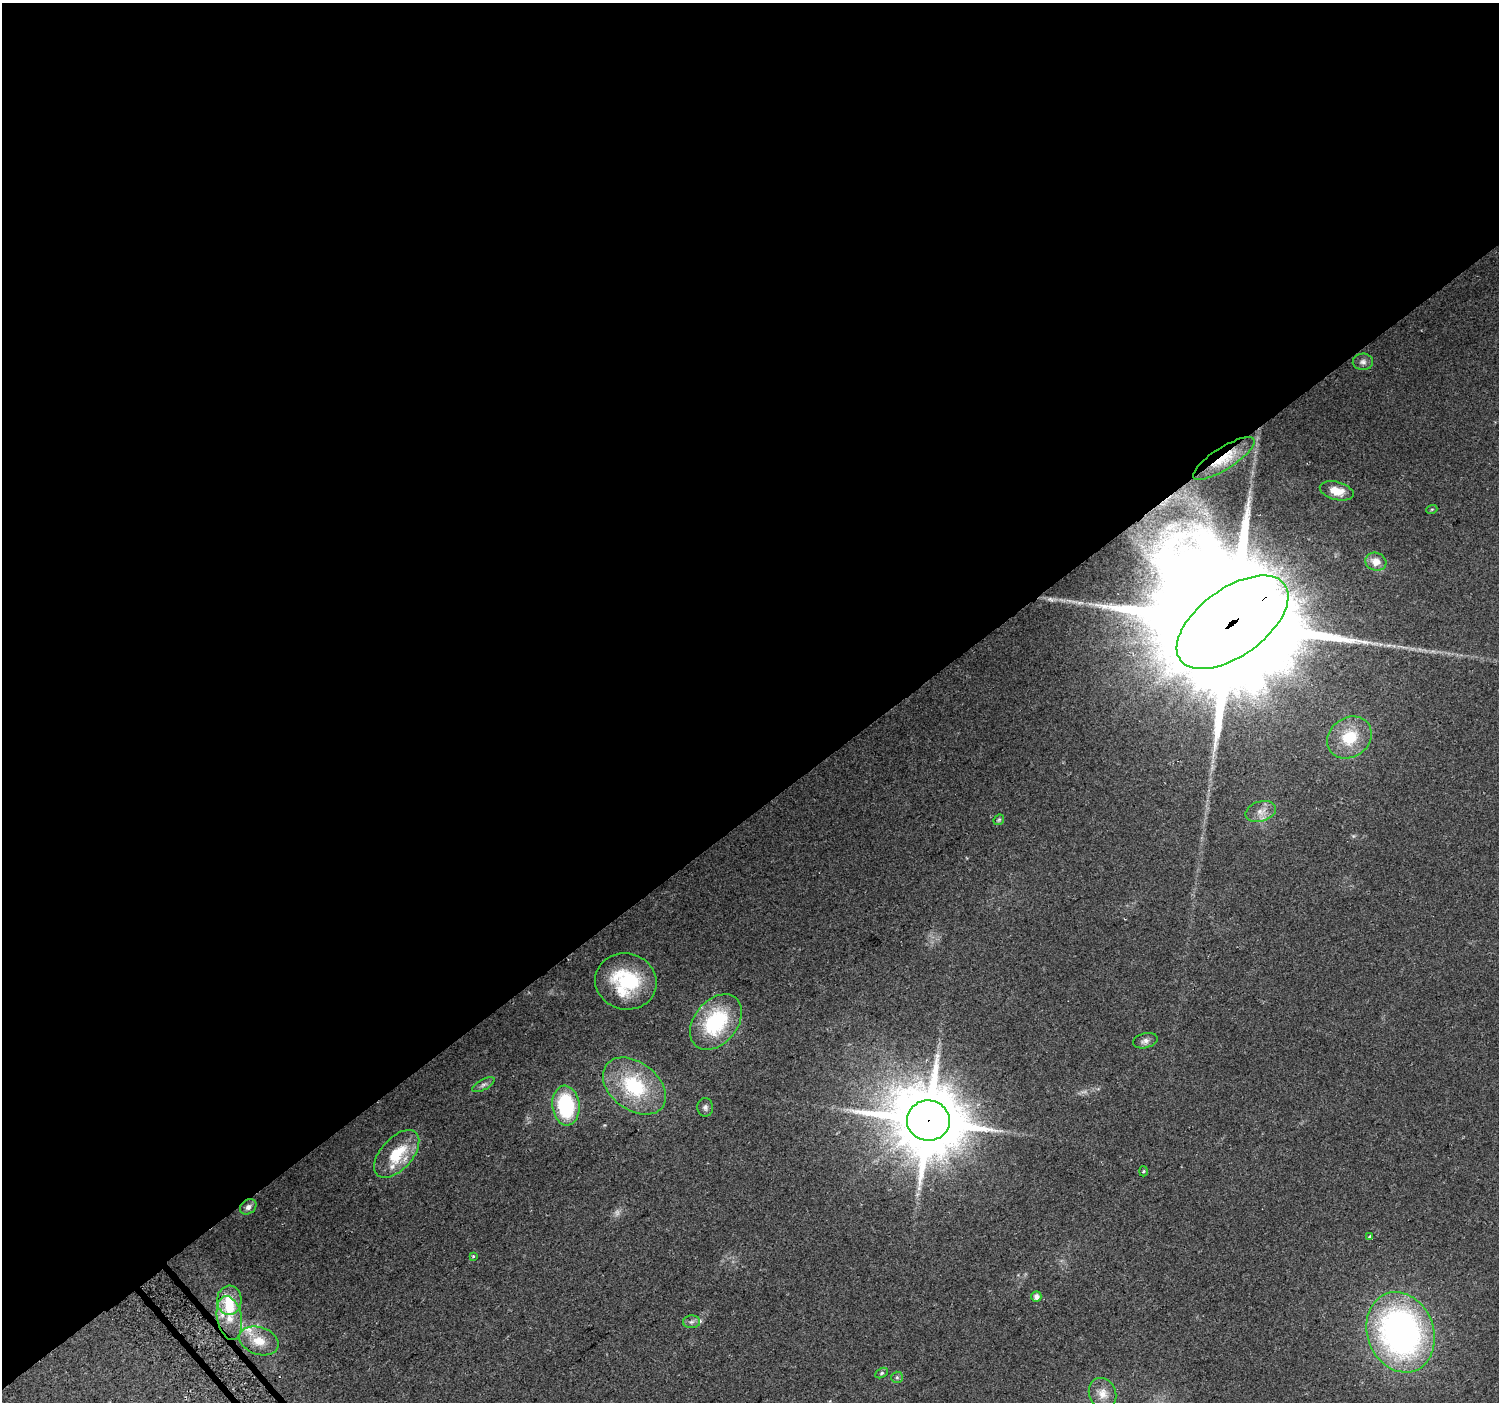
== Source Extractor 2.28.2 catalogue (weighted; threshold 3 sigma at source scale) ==
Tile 2 of 4 x 4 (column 2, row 1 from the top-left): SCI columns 1530-3026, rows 4424-5823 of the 6047 x 5984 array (HDU 1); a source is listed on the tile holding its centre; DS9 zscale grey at full resolution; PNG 1501 x 1404 px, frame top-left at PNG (2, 3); each listed source drawn as its Kron ellipse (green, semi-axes under 4 px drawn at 4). Shown black and unused: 58% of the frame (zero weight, under 2 of 3 exposures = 2% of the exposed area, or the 3 px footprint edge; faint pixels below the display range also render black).
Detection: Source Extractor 2.28.2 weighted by HDU 2 'WHT'; one run over the whole footprint, this tile lists its part. Background 0.0578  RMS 0.011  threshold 0.0499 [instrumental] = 3 sigma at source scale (4.5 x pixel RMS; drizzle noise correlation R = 1.50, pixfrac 1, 0.0396/0.0396 arcsec/px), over >= 5 px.
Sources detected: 38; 2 too faint to see at this stretch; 1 inside a brighter object's white glare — neither listed nor drawn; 4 inside a brighter listed object's ellipse — not listed separately; the other 31 listed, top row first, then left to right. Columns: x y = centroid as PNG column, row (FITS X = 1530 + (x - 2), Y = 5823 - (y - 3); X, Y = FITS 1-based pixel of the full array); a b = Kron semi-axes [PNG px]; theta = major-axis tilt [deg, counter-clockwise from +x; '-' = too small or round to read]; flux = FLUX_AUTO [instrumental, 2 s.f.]
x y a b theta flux
1363 362 10 8 1 4.6
1224 458 36 11 32 28
1337 491 17 9 -15 14
1432 509 5 3 - 1.1
1376 562 10 9 - 12
1233 622 64 33 36 80000
1349 737 23 19 36 36
1261 811 15 10 16 9.6
999 820 6 4 44 1.6
626 981 31 28 -13 79
716 1022 31 21 51 85
1145 1041 12 7 14 4.6
483 1085 12 5 28 3.6
634 1086 35 24 -38 78
566 1106 20 13 -83 85
705 1107 9 8 - 3.5
928 1121 21 20 - 9600
397 1154 29 16 48 39
1143 1171 5 3 - 1.2
248 1207 9 7 37 4.5
1370 1237 4 3 - 18
473 1256 4 4 - 1.4
1036 1296 5 5 - 6.2
229 1300 14 12 86 24
229 1318 22 12 -79 20
691 1322 8 6 2 3.6
1401 1332 41 33 -69 400
259 1341 20 13 -19 20
882 1373 7 4 28 1.7
897 1377 6 5 - 2
1103 1393 16 13 -68 12
Overlapping masked pixels (flux is a lower limit): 3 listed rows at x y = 1224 458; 1233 622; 928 1121